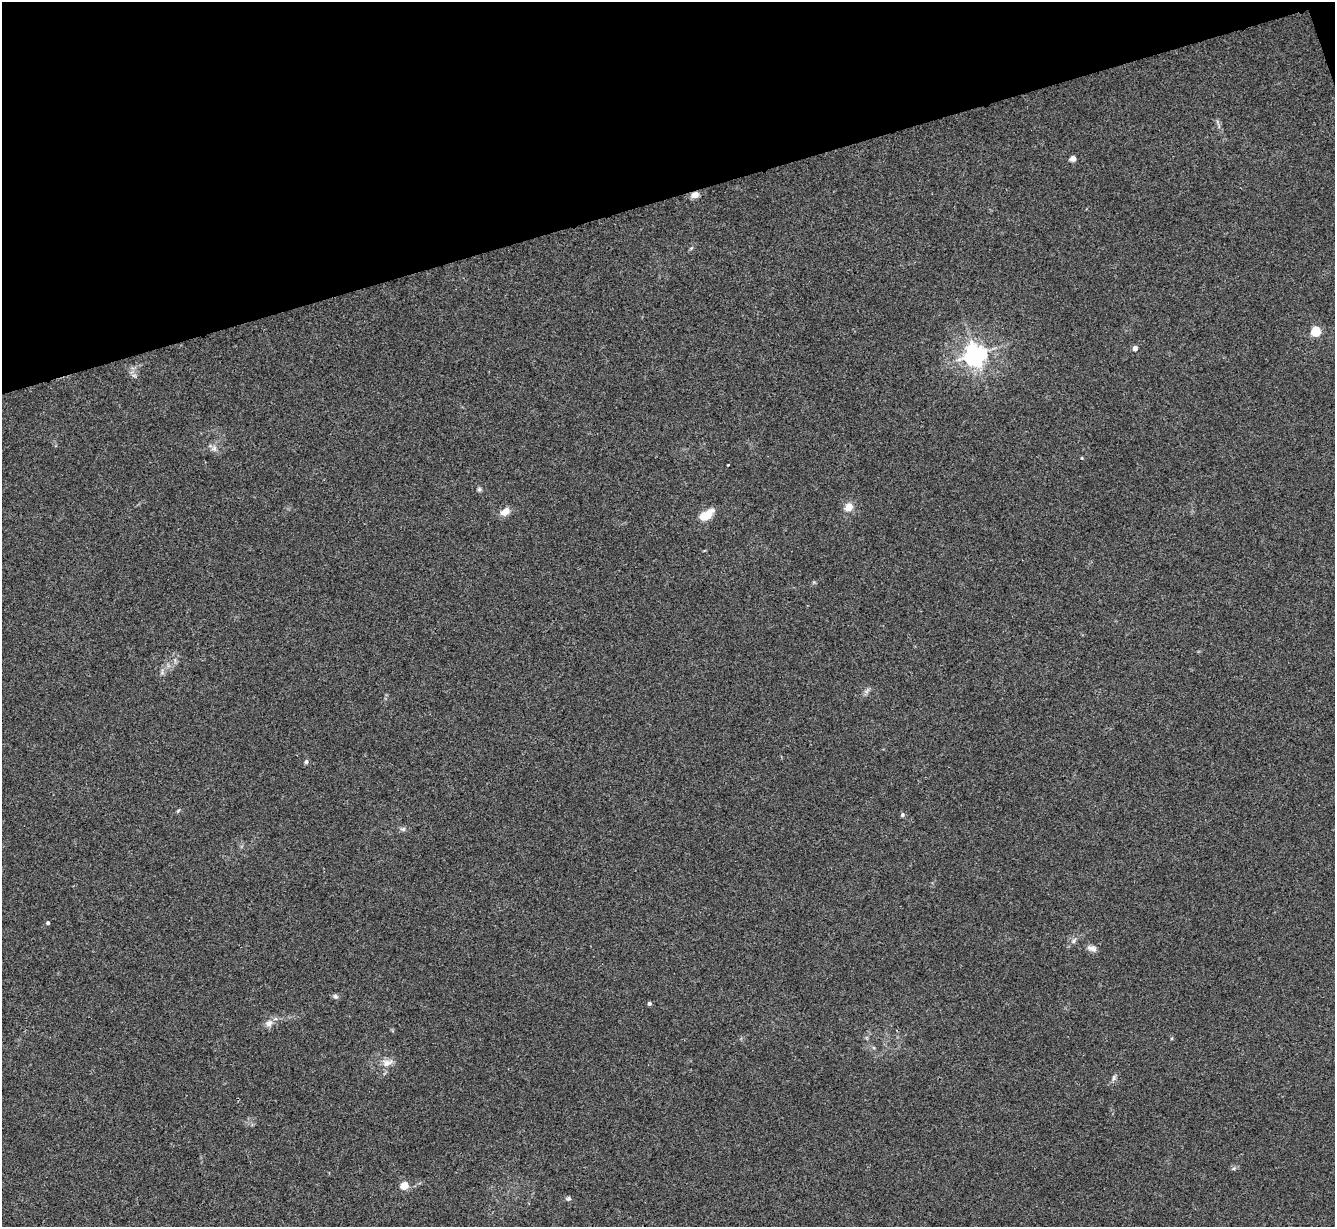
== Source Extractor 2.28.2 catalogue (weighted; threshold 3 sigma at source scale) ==
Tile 3 of 4 x 4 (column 3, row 1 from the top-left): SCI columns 2672-4004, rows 3951-5175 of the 5340 x 5325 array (HDU 1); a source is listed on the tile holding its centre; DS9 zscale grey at full resolution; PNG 1337 x 1229 px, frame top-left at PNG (2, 2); no overlay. Shown black and unused: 16% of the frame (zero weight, under 3 of 4 exposures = <1% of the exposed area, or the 3 px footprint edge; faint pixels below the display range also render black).
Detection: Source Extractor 2.28.2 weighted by HDU 2 'WHT'; one run over the whole footprint, this tile lists its part. Background 0.0334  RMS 0.0043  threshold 0.0195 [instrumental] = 3 sigma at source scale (4.5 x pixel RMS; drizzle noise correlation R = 1.50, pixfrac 1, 0.05/0.05 arcsec/px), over >= 5 px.
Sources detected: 26; all 26 listed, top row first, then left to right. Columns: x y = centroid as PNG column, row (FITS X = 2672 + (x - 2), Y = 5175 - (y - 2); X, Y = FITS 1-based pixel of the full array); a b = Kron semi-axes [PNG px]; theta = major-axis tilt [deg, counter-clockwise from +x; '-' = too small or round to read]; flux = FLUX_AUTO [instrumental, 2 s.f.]
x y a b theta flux
1073 158 4 4 - 4.5
695 195 7 6 - 3.5
1316 331 5 5 - 29
1135 348 4 4 - 2.5
975 354 7 7 - 310
214 448 9 6 42 1.6
1082 458 5 3 - 0.36
479 489 6 6 - 0.76
849 507 8 7 - 4.7
505 512 12 8 31 3.5
706 515 16 8 34 7.8
162 672 10 5 -90 1.1
306 762 5 5 - 0.94
902 815 5 5 - 0.9
403 829 8 6 12 1
48 923 4 4 - 0.76
1073 941 9 5 53 1.2
1092 948 13 6 -17 1.9
335 996 7 6 - 0.97
649 1003 4 4 - 1.1
269 1023 11 9 23 2.3
387 1063 15 9 13 3.4
1114 1078 9 4 81 1
1233 1169 6 3 19 0.64
404 1185 5 4 - 13
568 1199 7 6 - 0.81
Overlapping masked pixels (flux is a lower limit): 1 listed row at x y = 695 195